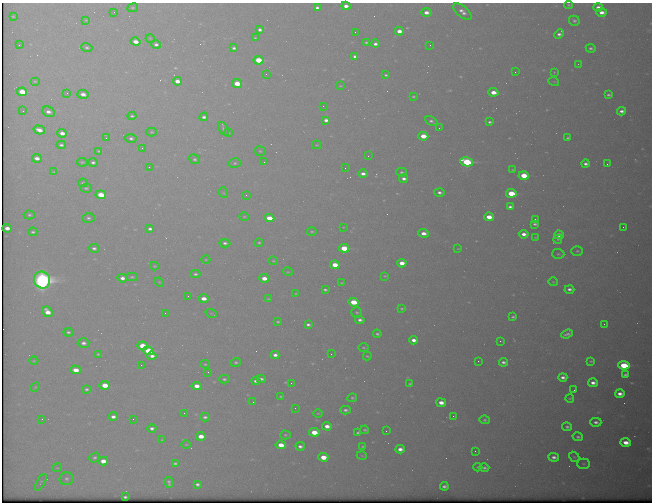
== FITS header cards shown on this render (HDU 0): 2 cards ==
NAXIS1  =                  650 / Width of table row in bytes
NAXIS2  =                  500 / Number of rows in table

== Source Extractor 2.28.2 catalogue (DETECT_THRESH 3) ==
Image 650 x 500 px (HDU 0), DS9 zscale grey, 1 PNG px = 1 image px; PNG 654 x 504 px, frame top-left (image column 1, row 500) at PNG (2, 3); each listed source drawn as its Kron ellipse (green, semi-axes under 4 px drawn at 4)
Background 567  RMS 3.1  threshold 9.26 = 3 sigma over >= 5 px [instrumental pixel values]
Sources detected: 241; all 241 listed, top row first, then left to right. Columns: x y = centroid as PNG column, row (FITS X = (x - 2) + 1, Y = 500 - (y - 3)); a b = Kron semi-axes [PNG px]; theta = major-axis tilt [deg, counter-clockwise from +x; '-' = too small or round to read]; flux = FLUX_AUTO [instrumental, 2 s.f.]
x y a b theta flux
569 5 4 3 - 200
346 6 4 3 - 1500
598 7 5 4 - 1300
133 8 5 3 - 210
317 8 4 3 - 590
114 12 2 2 - 71
426 12 5 4 - 1400
462 12 11 5 -40 1100
602 12 5 4 - 1500
13 16 4 2 - 160
86 20 3 3 - 140
574 21 5 5 - 450
260 30 4 3 - 610
399 31 4 3 - 1700
355 32 2 2 - 74
559 34 5 4 - 750
150 38 4 3 - 150
255 38 3 3 - 200
135 42 5 4 - 2200
366 42 3 3 - 270
156 44 5 4 - 590
375 44 4 3 - 740
19 45 3 2 - 150
430 45 3 2 - 330
87 48 5 4 - 390
234 48 4 3 - 500
591 48 5 4 - 420
355 56 4 3 - 720
259 60 5 4 - 8800
578 64 2 2 - 84
515 72 3 2 - 240
554 72 3 2 - 160
266 74 2 2 - 370
386 75 3 3 - 280
35 81 5 4 - 220
177 81 4 3 - 1800
554 82 5 3 - 180
237 83 5 4 - 4900
340 86 4 2 - 160
22 92 5 4 - 4600
493 92 5 4 - 2600
67 93 4 3 - 200
83 94 6 4 -13 1600
608 95 3 3 - 360
413 96 3 2 - 230
323 106 2 2 - 210
23 111 2 2 - 150
622 111 4 3 - 770
48 112 6 5 - 1100
132 116 4 3 - 330
204 117 4 3 - 650
326 120 4 3 - 920
431 121 6 3 -29 500
489 122 3 3 - 390
439 128 2 2 - 98
224 129 8 4 -57 350
39 130 6 3 -16 1600
152 132 5 4 - 270
62 133 4 3 - 1500
228 133 3 3 - 380
423 136 5 4 - 4800
106 138 2 2 - 120
131 138 5 4 - 520
568 138 3 3 - 300
61 145 4 3 - 460
317 145 4 4 - 200
142 148 2 2 - 960
99 151 4 3 - 250
260 151 5 5 - 240
368 156 2 2 - 120
37 158 5 4 - 1400
195 159 6 4 -26 410
82 162 5 4 - 220
93 162 4 4 - 510
264 162 2 2 - 110
467 162 6 4 -15 21000
235 163 6 5 - 350
585 164 4 3 - 680
607 164 2 2 - 390
149 167 3 3 - 140
345 168 2 2 - 110
513 170 3 2 - 170
54 172 4 3 - 160
402 172 5 4 - 340
363 174 4 3 - 1000
524 175 5 4 - 5800
404 179 4 3 - 840
83 183 4 4 - 280
86 188 5 4 - 320
439 192 5 4 - 630
224 193 5 3 - 200
511 193 5 4 - 9400
101 195 5 4 - 5100
246 195 3 3 - 270
510 207 4 3 - 580
29 215 5 4 - 380
244 217 5 3 - 210
489 217 5 4 - 3100
88 218 6 5 - 490
269 218 5 4 - 4300
535 219 3 2 - 150
535 224 4 3 - 410
343 227 3 2 - 130
623 227 2 2 - 410
7 228 4 3 - 1500
150 229 4 3 - 640
312 231 5 3 - 270
33 232 4 3 - 360
423 233 5 4 - 1600
524 234 5 3 - 1300
559 235 5 4 - 2200
535 237 4 2 - 130
558 239 4 4 - 240
225 243 5 4 - 550
259 243 4 3 - 270
94 248 5 4 - 600
344 248 5 4 - 9000
458 249 4 3 - 140
577 251 6 4 0 320
558 254 6 5 - 320
206 260 4 3 - 160
273 261 5 3 - 210
402 263 5 3 - 2700
335 265 5 4 - 4400
155 266 4 3 - 210
288 272 5 3 - 180
195 274 5 3 - 410
385 276 3 2 - 190
132 277 6 4 0 290
122 278 5 4 - 1100
264 278 5 4 - 2700
42 280 8 8 - 100000
159 282 5 4 - 180
553 282 5 4 - 230
342 283 3 2 - 170
569 289 5 3 - 680
325 290 4 3 - 380
296 293 3 2 - 140
188 296 2 2 - 99
204 298 5 4 - 2000
268 299 3 2 - 190
354 302 5 4 - 6800
402 309 3 3 - 230
47 312 6 4 -41 2700
357 312 5 5 - 340
165 313 2 2 - 120
211 313 6 3 -18 190
513 317 4 3 - 330
360 320 5 4 - 740
278 322 3 2 - 260
604 324 2 2 - 460
308 325 4 3 - 540
68 332 5 4 - 380
377 334 4 3 - 370
567 334 6 3 20 540
413 340 4 3 - 1200
500 341 2 2 - 120
84 343 6 4 3 810
142 346 5 4 - 6100
364 348 5 4 - 250
148 351 5 4 - 9900
98 354 4 3 - 250
331 354 3 2 - 370
275 355 4 3 - 960
152 356 4 3 - 940
367 356 4 3 - 220
34 361 4 3 - 160
478 361 2 2 - 380
591 361 4 3 - 220
236 362 5 4 - 350
503 362 4 3 - 620
205 364 4 3 - 240
141 365 3 2 - 160
624 365 5 4 - 12000
76 370 5 4 - 2800
208 372 3 2 - 180
625 375 4 3 - 420
563 377 4 3 - 780
224 379 5 3 - 390
261 379 4 3 - 550
256 381 4 3 - 740
291 383 3 2 - 190
593 383 5 3 - 1100
410 384 3 2 - 220
105 385 5 4 - 4200
197 386 5 4 - 2200
35 387 5 4 - 180
87 389 4 4 - 390
574 390 2 2 - 110
620 394 5 3 - 1200
281 396 4 3 - 230
352 398 5 4 - 300
570 398 4 3 - 220
253 402 3 2 - 150
441 403 5 4 - 2000
295 408 2 2 - 87
345 410 5 3 - 490
184 413 2 2 - 180
318 413 4 3 - 190
453 416 2 2 - 130
113 417 5 3 - 940
205 417 4 3 - 510
42 419 2 2 - 300
133 419 2 2 - 240
485 420 5 4 - 340
596 422 6 4 0 750
327 426 5 4 - 1500
567 427 5 4 - 470
152 428 4 3 - 660
365 430 4 3 - 250
386 431 2 2 - 540
314 432 5 4 - 4400
358 433 4 3 - 410
285 435 5 4 - 270
201 436 5 4 - 2500
578 437 5 4 - 440
162 440 4 4 - 190
626 442 5 4 - 2200
186 444 4 3 - 170
281 445 5 4 - 3200
300 446 4 3 - 700
363 446 4 3 - 260
400 449 5 4 - 1200
475 451 2 2 - 520
362 456 5 3 - 170
95 457 6 4 37 390
323 457 5 4 - 3900
554 457 5 4 - 830
574 457 6 4 -41 270
103 461 5 4 - 2100
175 463 4 3 - 360
583 464 6 5 - 320
478 467 4 3 - 260
57 468 5 3 - 170
484 468 5 4 - 450
66 479 7 6 - 590
41 482 9 2 60 230
169 482 5 3 - 480
197 484 4 3 - 530
444 486 4 3 - 550
125 497 3 2 - 300